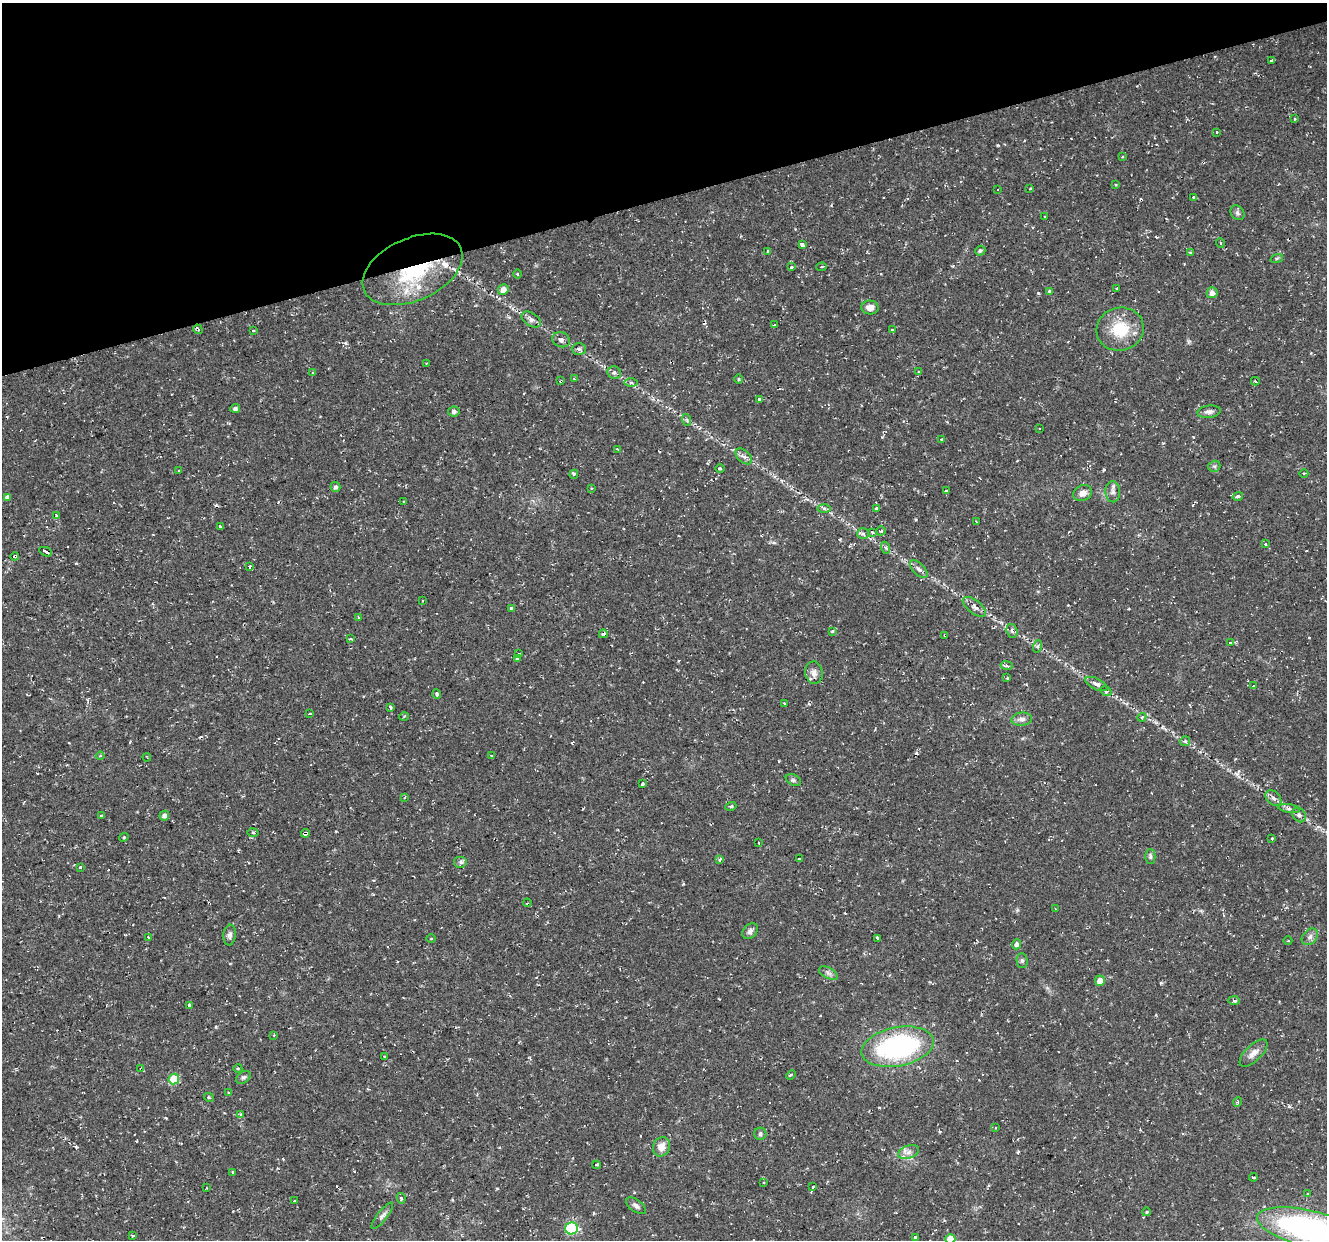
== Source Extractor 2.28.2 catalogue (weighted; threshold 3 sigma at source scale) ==
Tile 3 of 4 x 4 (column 3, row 1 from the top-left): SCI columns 2653-3977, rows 3824-5061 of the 5303 x 5123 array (HDU 1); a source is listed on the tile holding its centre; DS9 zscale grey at full resolution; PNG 1329 x 1242 px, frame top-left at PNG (2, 3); each listed source drawn as its Kron ellipse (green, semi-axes under 4 px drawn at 4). Shown black and unused: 16% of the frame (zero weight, under 2 of 3 exposures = <1% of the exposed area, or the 3 px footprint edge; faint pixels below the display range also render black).
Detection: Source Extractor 2.28.2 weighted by HDU 2 'WHT'; one run over the whole footprint, this tile lists its part. Background 0.0251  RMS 0.0042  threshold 0.0187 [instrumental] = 3 sigma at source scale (4.5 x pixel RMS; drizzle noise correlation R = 1.50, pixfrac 1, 0.0396/0.0396 arcsec/px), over >= 5 px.
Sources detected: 201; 19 cosmic-ray / hot-pixel residue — neither listed nor drawn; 6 inside a brighter listed object's ellipse — not listed separately; the other 176 listed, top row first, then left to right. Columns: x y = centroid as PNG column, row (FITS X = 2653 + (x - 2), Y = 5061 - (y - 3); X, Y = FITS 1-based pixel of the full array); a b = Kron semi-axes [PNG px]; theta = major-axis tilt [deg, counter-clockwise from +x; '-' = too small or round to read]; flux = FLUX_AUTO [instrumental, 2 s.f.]
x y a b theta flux
1271 60 3 3 - 2.1
1294 119 3 3 - 0.68
1217 132 3 3 - 0.72
1122 157 3 2 - 0.3
1115 185 3 2 - 0.65
997 189 3 2 - 0.49
1030 189 3 2 - 0.44
1193 197 3 3 - 1.3
1237 213 8 6 -54 1.1
1045 216 3 2 - 0.36
1220 243 5 3 - 0.39
802 245 4 3 - 2.6
768 251 3 3 - 0.62
980 251 5 5 - 0.9
1190 252 4 2 - 0.48
1277 258 6 4 19 0.55
791 267 3 3 - 1.9
822 267 5 4 - 0.68
413 269 53 31 24 42
517 274 5 3 - 0.47
1117 288 3 3 - 1.4
503 290 5 5 - 3
1050 291 3 3 - 5.2
1212 293 5 5 - 2.3
870 307 8 7 - 2.6
531 319 10 6 -31 2
774 325 3 2 - 1.1
198 329 5 3 - 0.75
1120 329 24 21 15 15
892 330 3 3 - 1.4
253 331 4 2 - 0.6
561 340 9 7 -23 1.6
579 349 7 5 -1 0.97
427 363 3 2 - 0.34
919 371 4 3 - 1.1
312 373 3 3 - 1.5
614 373 7 6 - 1.2
574 378 2 2 - 0.44
739 379 5 3 - 0.4
561 381 3 2 - 0.71
1255 381 4 2 - 0.4
631 382 6 4 -1 0.74
759 399 3 3 - 3.7
235 408 5 4 - 1.2
454 411 6 5 - 1.1
1209 412 12 6 7 1.9
687 420 6 3 -71 0.6
1039 428 2 2 - 0.33
942 439 3 3 - 1.2
617 449 3 2 - 0.36
744 456 10 6 -42 1.8
1214 466 6 5 - 0.88
720 468 5 3 - 0.51
179 470 3 3 - 1
574 474 4 3 - 0.58
1304 474 4 3 - 0.47
336 487 5 5 - 1.3
591 488 4 2 - 0.33
946 490 3 2 - 0.63
1113 492 10 7 -88 1.7
1083 493 9 7 27 2.8
1238 496 5 3 - 2.9
7 497 4 3 - 2.4
404 501 4 2 - 0.33
824 508 6 4 -3 0.86
877 509 4 4 - 2.6
57 516 4 4 - 4.5
976 521 3 2 - 0.29
220 526 3 3 - 0.56
881 531 4 4 - 0.65
872 532 3 3 - 2.1
863 534 6 5 - 0.96
1266 544 3 3 - 1.3
886 548 6 4 -71 0.63
46 552 7 3 -24 13
15 556 4 3 - 2.8
249 566 3 3 - 4.6
919 569 11 5 -45 1.5
423 601 3 2 - 0.52
974 607 14 6 -38 2
511 608 3 3 - 2.3
359 617 3 2 - 0.48
832 631 4 3 - 1.1
1012 631 7 5 -73 1.1
603 634 4 3 - 1.2
945 635 3 3 - 0.86
350 639 4 3 - 1.2
1230 643 3 3 - 1.4
1038 646 6 4 71 0.69
519 653 3 2 - 0.4
517 658 3 3 - 9.3
1006 665 6 4 -9 0.88
814 673 11 8 -82 2.4
1007 678 3 2 - 0.76
1096 684 12 5 -26 1.9
1254 686 3 2 - 0.56
1106 691 6 4 -32 0.73
437 694 4 3 - 0.98
784 703 4 2 - 0.36
390 707 3 3 - 2.8
310 713 4 3 - 1.3
404 717 5 3 - 0.46
1142 717 4 3 - 0.45
1022 719 10 6 5 1.9
1185 741 5 5 - 0.64
492 755 3 3 - 0.77
100 756 4 4 - 0.67
147 757 4 2 - 0.31
793 780 8 5 -27 0.88
643 784 3 3 - 1.7
405 797 3 2 - 0.33
1273 798 9 6 -42 1.5
731 806 5 3 - 0.45
1289 809 11 4 -9 1.2
101 815 3 3 - 0.54
1299 815 8 6 -54 1.3
164 816 5 4 - 1.7
253 833 5 3 - 0.62
305 833 4 3 - 3.9
124 837 5 3 - 0.42
1272 838 3 3 - 1.1
759 843 3 3 - 1.3
1150 856 7 5 90 0.78
720 859 4 3 - 1.5
800 859 3 2 - 0.5
461 862 7 6 - 1.1
80 867 3 3 - 0.97
527 903 4 2 - 0.41
1056 909 3 2 - 0.35
750 931 9 6 46 1.6
230 935 10 6 83 1.4
148 937 3 3 - 1.6
1310 937 9 7 47 1.7
431 938 5 3 - 0.34
877 938 4 3 - 1.3
1288 941 4 3 - 0.39
1016 944 5 4 - 1.3
1022 960 7 5 -89 0.94
828 973 10 5 -27 1.4
1100 981 5 5 - 3.4
1234 1001 6 4 -3 0.69
190 1005 3 3 - 6.2
274 1035 3 3 - 0.33
898 1047 37 19 11 73
1253 1053 17 8 44 3.2
384 1056 3 2 - 0.33
238 1068 4 3 - 0.35
141 1069 3 2 - 0.4
791 1075 5 3 - 0.51
243 1077 8 5 37 0.97
174 1079 5 5 - 14
228 1092 3 2 - 0.58
209 1097 5 3 - 0.49
1238 1102 5 3 - 0.43
241 1114 3 3 - 2.2
996 1127 3 3 - 0.45
760 1134 6 6 - 0.84
661 1147 10 8 65 3.6
909 1152 11 6 19 2.1
597 1165 4 3 - 0.73
233 1172 4 2 - 0.35
1253 1177 4 3 - 2.7
763 1183 3 3 - 0.61
813 1187 3 3 - 0.81
206 1188 3 2 - 0.29
1307 1193 3 3 - 1.2
401 1198 5 4 - 0.66
295 1201 3 3 - 1.3
636 1206 11 6 -37 1.6
1146 1212 4 3 - 0.34
382 1216 16 5 52 1.6
571 1228 6 6 - 39
1309 1229 53 18 -13 120
133 1236 3 3 - 1.5
915 1237 3 3 - 4.4
950 1239 5 5 - 9.5
Overlapping masked pixels (flux is a lower limit): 8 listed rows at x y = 413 269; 561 381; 57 516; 46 552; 15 556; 945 635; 305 833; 141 1069
Isophote crosses this tile's border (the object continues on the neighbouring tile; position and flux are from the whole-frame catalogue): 2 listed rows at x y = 1309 1229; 950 1239
Unlisted compact peaks at least as high as the median listed source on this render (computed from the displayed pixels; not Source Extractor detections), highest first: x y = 1038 293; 998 145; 346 343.